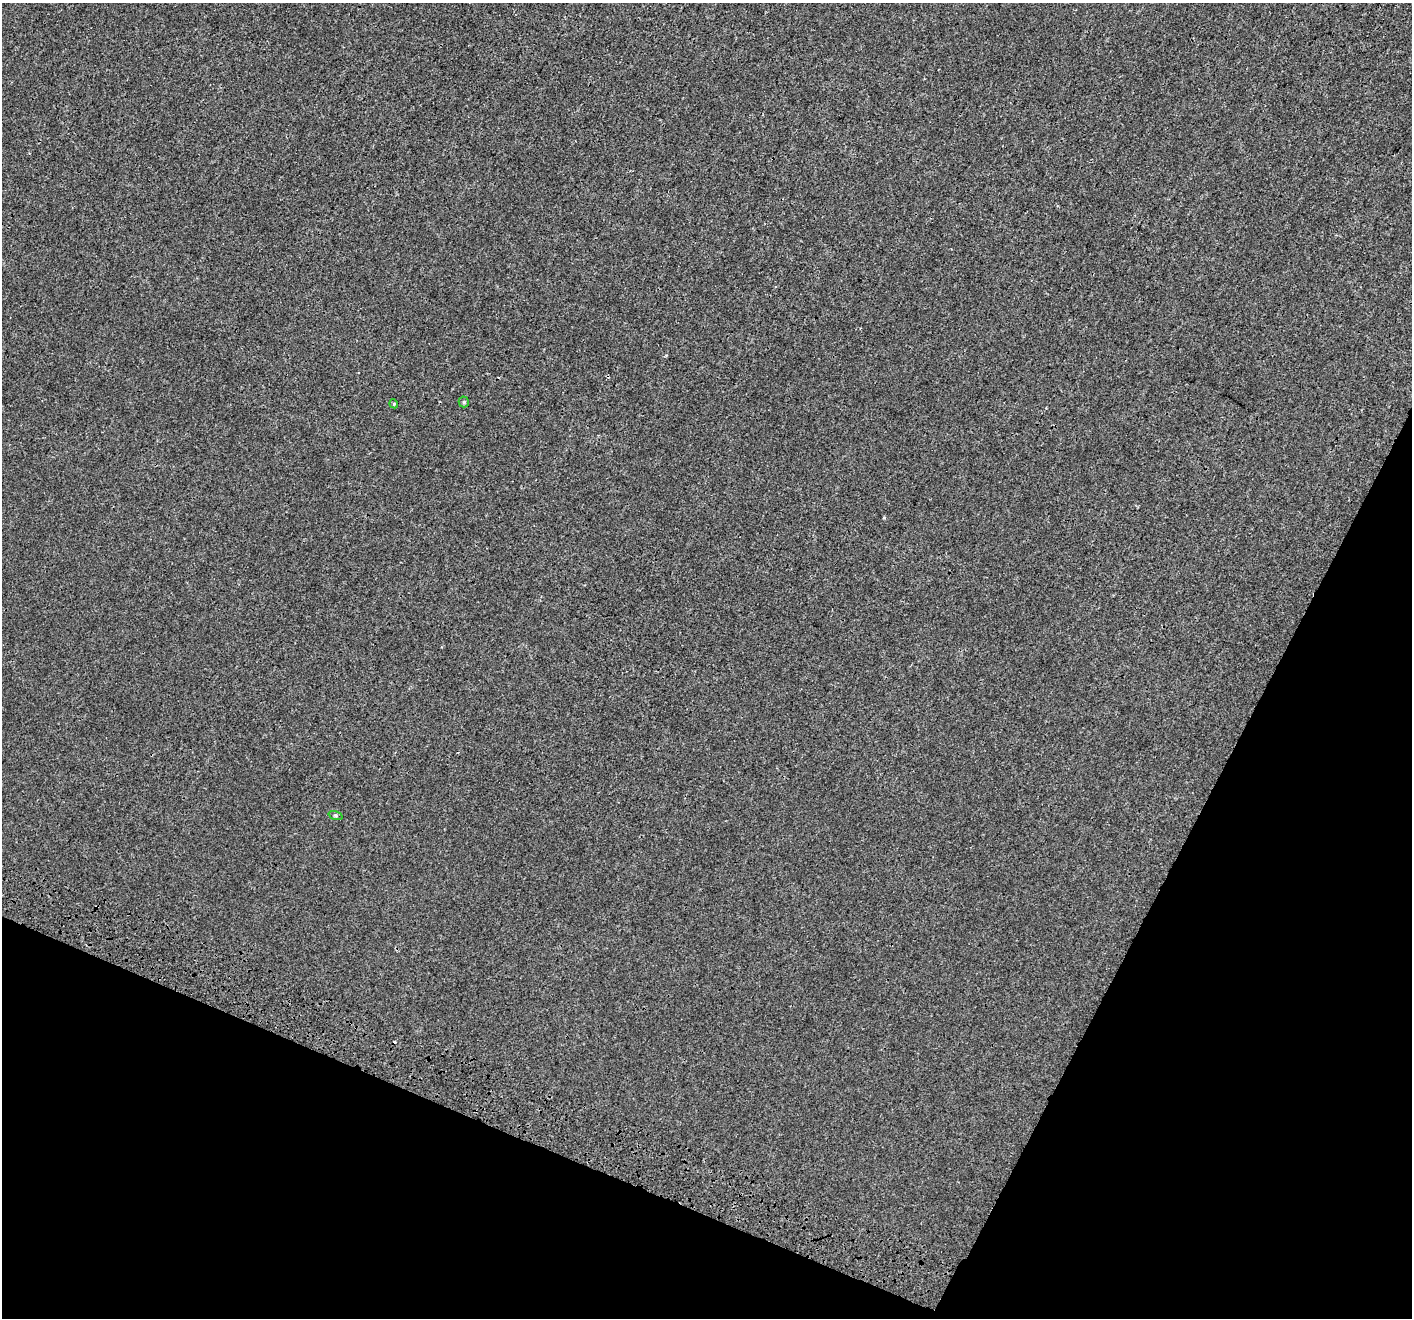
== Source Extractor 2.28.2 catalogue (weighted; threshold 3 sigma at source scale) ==
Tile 15 of 4 x 4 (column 3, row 4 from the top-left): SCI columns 2889-4298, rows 379-1694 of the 5769 x 5954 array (HDU 1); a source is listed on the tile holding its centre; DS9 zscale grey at full resolution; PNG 1414 x 1320 px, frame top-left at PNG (2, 3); each listed source drawn as its Kron ellipse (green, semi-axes under 4 px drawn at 4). Shown black and unused: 22% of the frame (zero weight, under 3 of 4 exposures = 6% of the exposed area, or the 3 px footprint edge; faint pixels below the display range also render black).
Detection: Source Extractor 2.28.2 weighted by HDU 2 'WHT'; one run over the whole footprint, this tile lists its part. Background 1.16e-04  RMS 0.0016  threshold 0.00729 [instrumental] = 3 sigma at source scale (4.5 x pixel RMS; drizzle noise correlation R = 1.50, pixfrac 1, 0.0396/0.0396 arcsec/px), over >= 5 px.
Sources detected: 4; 1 cosmic-ray / hot-pixel residue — neither listed nor drawn; the other 3 listed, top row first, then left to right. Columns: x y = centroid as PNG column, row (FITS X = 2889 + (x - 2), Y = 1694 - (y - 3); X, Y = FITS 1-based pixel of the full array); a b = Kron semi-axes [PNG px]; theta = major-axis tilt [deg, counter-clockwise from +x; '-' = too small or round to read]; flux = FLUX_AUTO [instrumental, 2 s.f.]
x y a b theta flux
464 402 5 5 - 0.23
394 404 4 3 - 0.15
335 815 7 3 -19 0.21